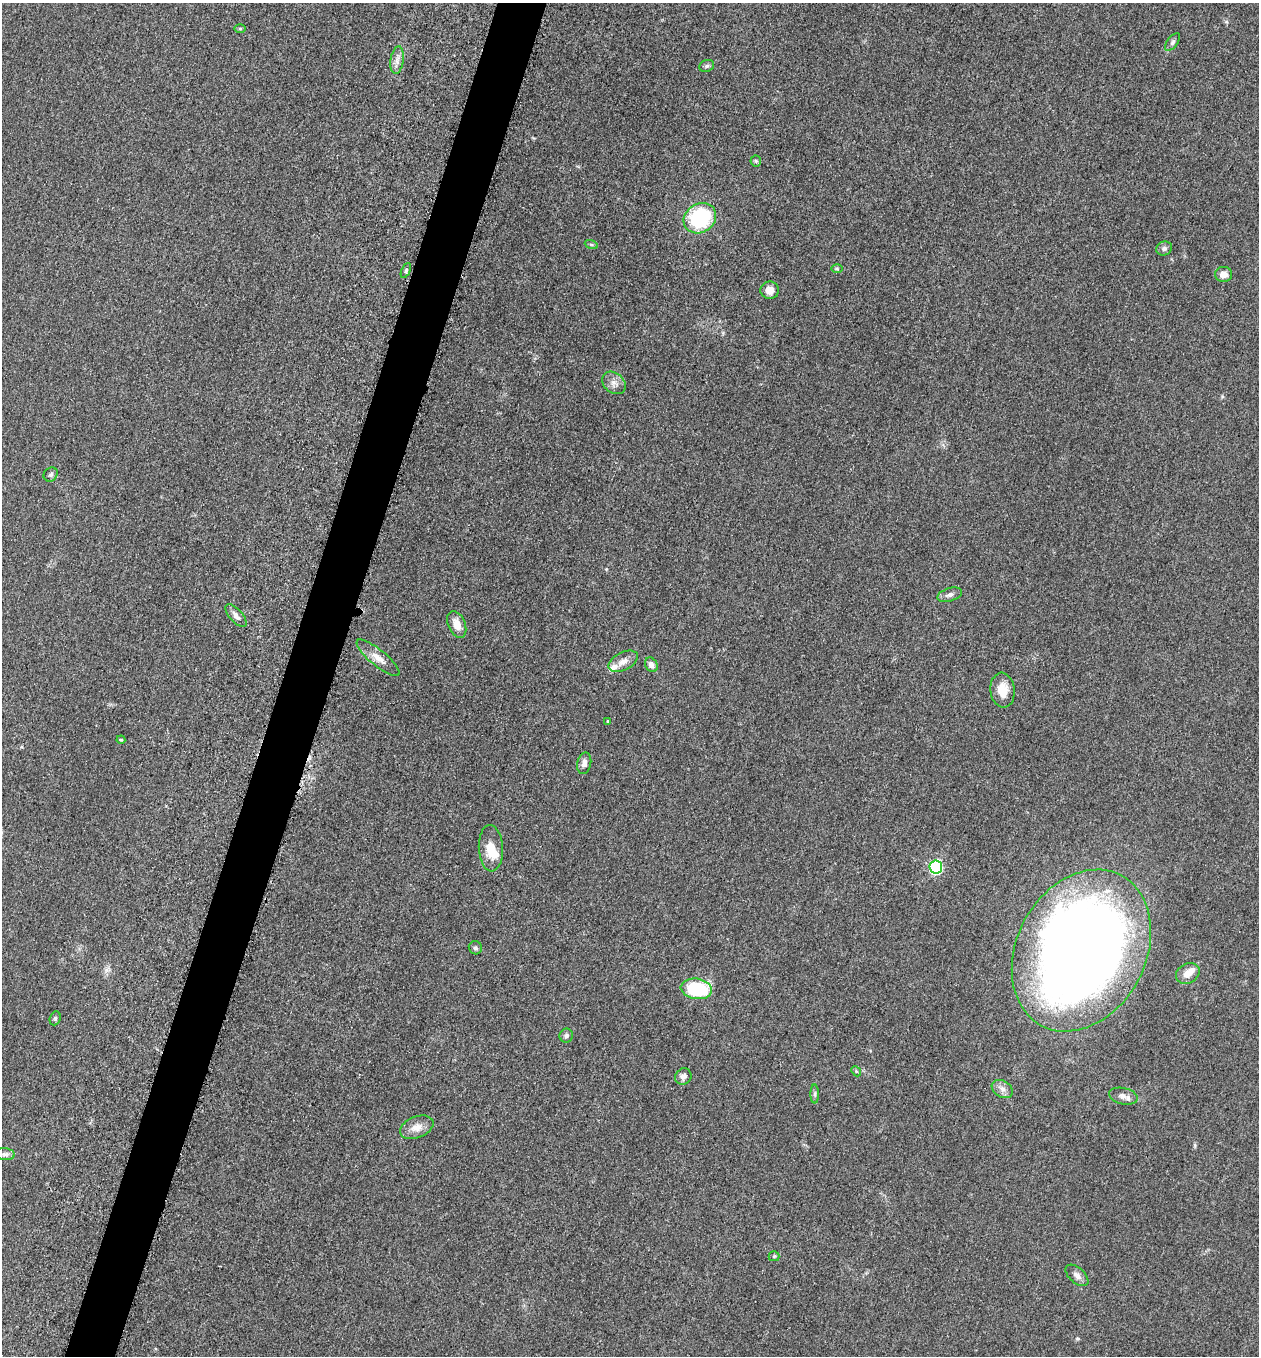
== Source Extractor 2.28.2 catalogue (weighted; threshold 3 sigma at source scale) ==
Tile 7 of 4 x 4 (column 3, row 2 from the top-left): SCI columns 2713-3969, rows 2723-4076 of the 5507 x 5462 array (HDU 1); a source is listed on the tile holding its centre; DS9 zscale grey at full resolution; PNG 1261 x 1358 px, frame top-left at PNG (2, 3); each listed source drawn as its Kron ellipse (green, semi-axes under 4 px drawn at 4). Shown black and unused: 4% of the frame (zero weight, under 3 of 5 exposures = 3% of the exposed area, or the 3 px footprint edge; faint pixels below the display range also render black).
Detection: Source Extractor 2.28.2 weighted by HDU 2 'WHT'; one run over the whole footprint, this tile lists its part. Background 0.0608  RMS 0.0062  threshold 0.0278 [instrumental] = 3 sigma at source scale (4.5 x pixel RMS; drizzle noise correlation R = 1.50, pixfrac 1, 0.05/0.05 arcsec/px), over >= 5 px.
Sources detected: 45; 4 inside a brighter listed object's ellipse — not listed separately; the other 41 listed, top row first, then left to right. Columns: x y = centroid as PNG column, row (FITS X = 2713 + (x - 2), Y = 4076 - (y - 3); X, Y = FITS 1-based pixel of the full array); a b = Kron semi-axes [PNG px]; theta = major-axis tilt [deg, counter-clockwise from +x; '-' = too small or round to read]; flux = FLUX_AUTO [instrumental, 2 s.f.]
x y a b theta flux
240 28 6 4 0 0.89
1173 42 10 5 53 1.7
397 60 14 6 82 3.6
707 66 8 5 21 1.4
756 161 6 5 - 0.97
700 218 17 14 32 53
591 244 7 4 -19 0.83
1164 248 8 7 - 1.9
837 268 6 4 -1 0.81
406 270 8 4 64 1.1
1224 274 8 7 - 4.4
770 290 9 8 - 5.3
614 383 13 10 -41 4.2
51 474 7 6 - 1.4
950 595 12 6 17 2.6
236 616 14 6 -48 3.2
457 624 14 8 -67 7.2
378 658 27 8 -39 6.6
623 661 16 9 28 4.9
651 665 8 6 -60 3.2
1003 690 17 12 -84 10
608 721 4 3 - 0.56
121 740 4 4 - 0.65
584 763 11 7 78 3.1
491 848 23 12 -87 11
936 867 6 6 - 80
475 948 7 6 - 1.4
1081 950 85 64 62 800
1188 973 12 9 29 5.2
696 989 16 10 -8 39
55 1018 7 5 69 1.1
566 1036 7 6 - 1.5
856 1071 5 4 - 0.85
683 1076 8 7 - 2.8
1002 1089 11 8 -31 3.4
815 1094 9 4 -90 1.3
1123 1096 14 8 -13 3.4
417 1127 17 10 21 6.1
5 1154 10 6 -7 2
774 1256 5 5 - 0.8
1077 1275 13 7 -42 3.3